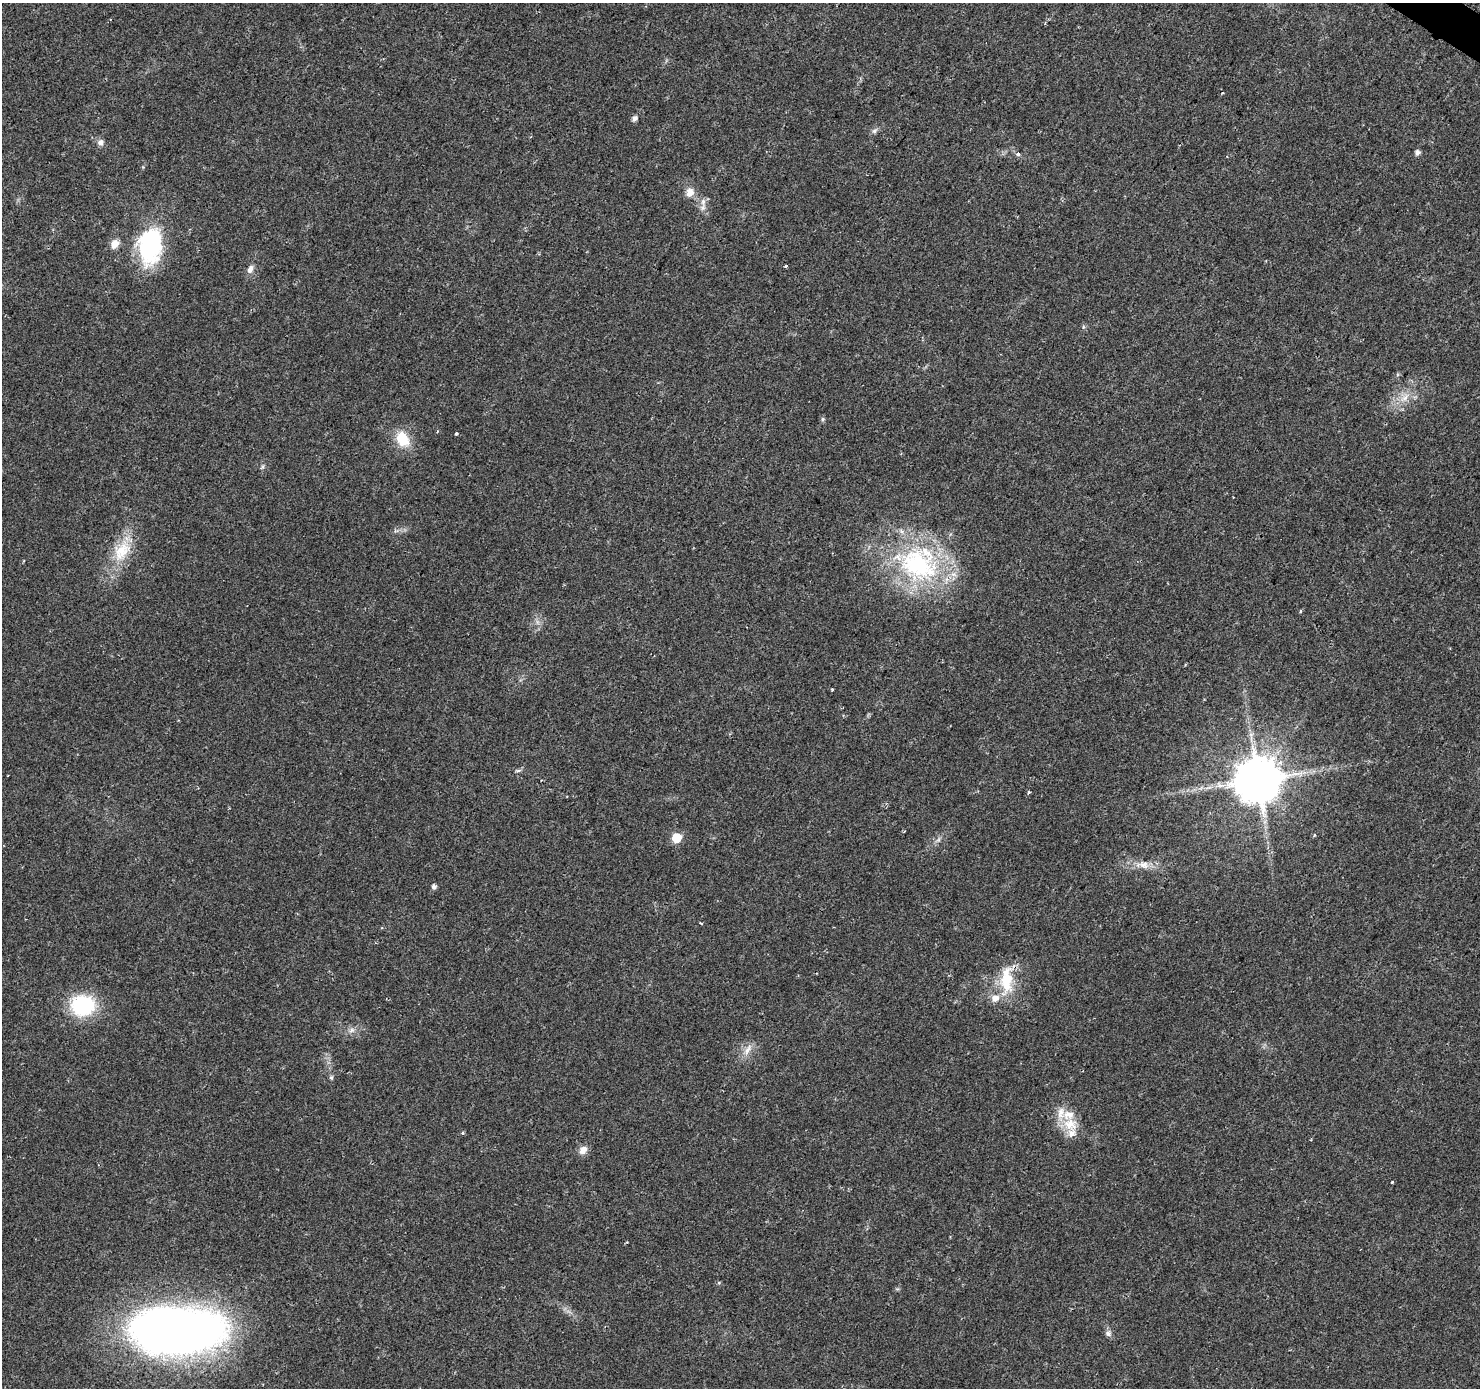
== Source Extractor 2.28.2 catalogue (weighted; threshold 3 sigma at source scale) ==
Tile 10 of 4 x 4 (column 2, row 3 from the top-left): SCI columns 1496-2973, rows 1646-3031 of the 5936 x 5993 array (HDU 1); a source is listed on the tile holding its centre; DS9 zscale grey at full resolution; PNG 1482 x 1390 px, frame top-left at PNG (2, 3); no overlay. Shown black and unused: <1% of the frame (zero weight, under 2 of 3 exposures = <1% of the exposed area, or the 3 px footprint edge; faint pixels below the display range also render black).
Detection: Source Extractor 2.28.2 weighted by HDU 2 'WHT'; one run over the whole footprint, this tile lists its part. Background 0.0372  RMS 0.0044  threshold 0.0198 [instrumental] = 3 sigma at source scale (4.5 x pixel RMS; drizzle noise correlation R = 1.50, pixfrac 1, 0.0396/0.0396 arcsec/px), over >= 5 px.
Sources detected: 51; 1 inside a brighter object's white glare — not listed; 3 inside a brighter listed object's ellipse — not listed separately; the other 47 listed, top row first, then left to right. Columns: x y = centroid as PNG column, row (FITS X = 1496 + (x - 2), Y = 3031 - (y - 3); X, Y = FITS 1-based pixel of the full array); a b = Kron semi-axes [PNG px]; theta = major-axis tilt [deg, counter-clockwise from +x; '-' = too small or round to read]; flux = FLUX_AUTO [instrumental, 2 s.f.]
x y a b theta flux
1222 93 4 2 - 0.35
634 118 6 5 - 1.8
874 131 7 6 - 1.2
100 143 8 7 - 1.9
1417 153 5 5 - 1.9
1018 154 3 3 - 2.8
690 192 12 10 66 3.6
703 202 10 6 82 2.2
115 244 11 9 64 3.7
148 246 45 23 -83 40
785 266 3 3 - 2.3
250 269 11 7 65 2.1
1083 327 6 4 72 0.59
1405 397 15 6 48 3.9
823 419 6 5 - 0.74
456 433 4 3 - 0.69
402 439 20 14 -67 11
263 466 8 3 71 0.77
122 551 34 21 58 16
24 561 4 3 - 0.38
918 564 61 44 -29 73
537 622 7 4 -71 1.1
832 689 3 3 - 0.67
1251 735 7 5 0 1
518 771 7 4 2 0.76
1257 780 12 12 - 2100
1029 792 3 3 - 0.61
1315 835 4 3 - 0.41
676 838 6 6 - 22
938 840 7 4 19 0.95
1144 865 14 10 -23 4.1
434 887 5 5 - 1.6
700 923 3 2 - 0.81
1007 980 40 17 87 17
83 1005 20 17 1 41
351 1030 9 6 28 1.7
748 1049 19 7 55 3.6
331 1077 6 5 - 0.72
1070 1124 21 18 -13 10
462 1133 5 4 - 0.53
583 1150 12 8 49 3.2
1391 1183 3 3 - 1.5
950 1237 3 3 - 0.42
627 1242 3 3 - 0.34
719 1283 5 5 - 0.57
177 1331 89 45 -1 330
1108 1333 8 8 - 1.6
Isophote crosses this tile's border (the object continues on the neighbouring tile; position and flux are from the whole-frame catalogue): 1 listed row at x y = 177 1331